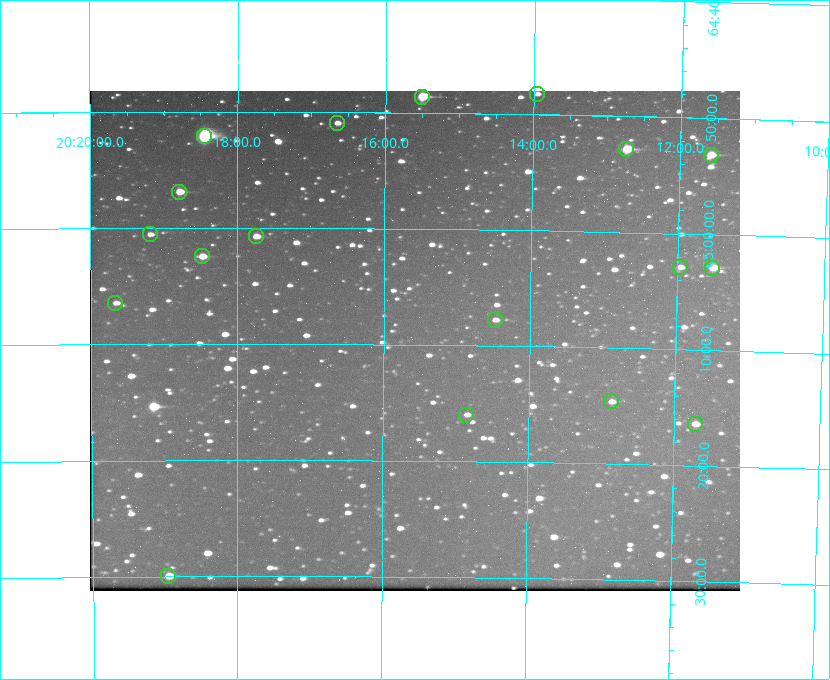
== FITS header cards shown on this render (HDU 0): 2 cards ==
NAXIS1  =                  650 / Width of table row in bytes
NAXIS2  =                  500 / Number of rows in table

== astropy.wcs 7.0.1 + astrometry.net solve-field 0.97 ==
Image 650 x 500 px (HDU 0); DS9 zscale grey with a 90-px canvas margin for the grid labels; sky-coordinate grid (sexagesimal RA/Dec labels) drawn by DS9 from the SOLVED WCS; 18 Tycho-2 reference stars matched to detected sources circled (green)
Header WCS: none
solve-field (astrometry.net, Tycho-2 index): SOLVED blind (the file carries no WCS)
Solved WCS: RA---TAN-SIP/DEC--TAN-SIP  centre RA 20:15:34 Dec +65:10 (303.89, +65.16 deg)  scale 5.17 arcsec/px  FOV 56.0' x 43.1'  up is +179 deg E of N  parity flipped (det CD > 0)
(file carries no celestial WCS; the grid is the blind solution)
Tycho-2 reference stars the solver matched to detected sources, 18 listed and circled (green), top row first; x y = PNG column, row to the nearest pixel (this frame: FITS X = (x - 92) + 1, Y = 500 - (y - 91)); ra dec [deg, ICRS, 3 dp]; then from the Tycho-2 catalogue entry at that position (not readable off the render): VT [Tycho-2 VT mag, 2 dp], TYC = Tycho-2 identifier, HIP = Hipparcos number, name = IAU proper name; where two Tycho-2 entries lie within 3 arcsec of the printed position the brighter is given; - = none
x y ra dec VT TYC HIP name
539 94 303.488 +64.804 11.29 4240-68-1 - -
424 97 303.878 +64.810 8.93 4240-794-1 - -
339 123 304.164 +64.849 10.65 4240-315-1 - -
206 136 304.612 +64.868 7.89 4241-1703-1 100101 -
628 149 303.184 +64.880 9.02 4240-488-1 - -
713 155 302.897 +64.886 9.40 4240-717-1 - -
181 192 304.698 +64.948 10.27 4241-1684-1 - -
152 234 304.798 +65.009 11.15 4241-1628-1 - -
258 236 304.437 +65.012 10.41 4241-1775-1 - -
204 256 304.620 +65.041 10.25 4241-1573-1 - -
682 267 302.992 +65.048 11.44 4240-88-1 - -
714 268 302.882 +65.048 10.25 4240-98-1 - -
117 303 304.916 +65.107 11.17 4241-1518-1 - -
497 320 303.620 +65.129 11.18 4240-34-1 - -
613 401 303.217 +65.244 11.17 4240-236-1 - -
468 415 303.713 +65.266 11.45 4240-564-1 - -
697 424 302.928 +65.273 10.74 4240-760-1 - -
170 576 304.739 +65.499 10.16 4241-1715-1 - -